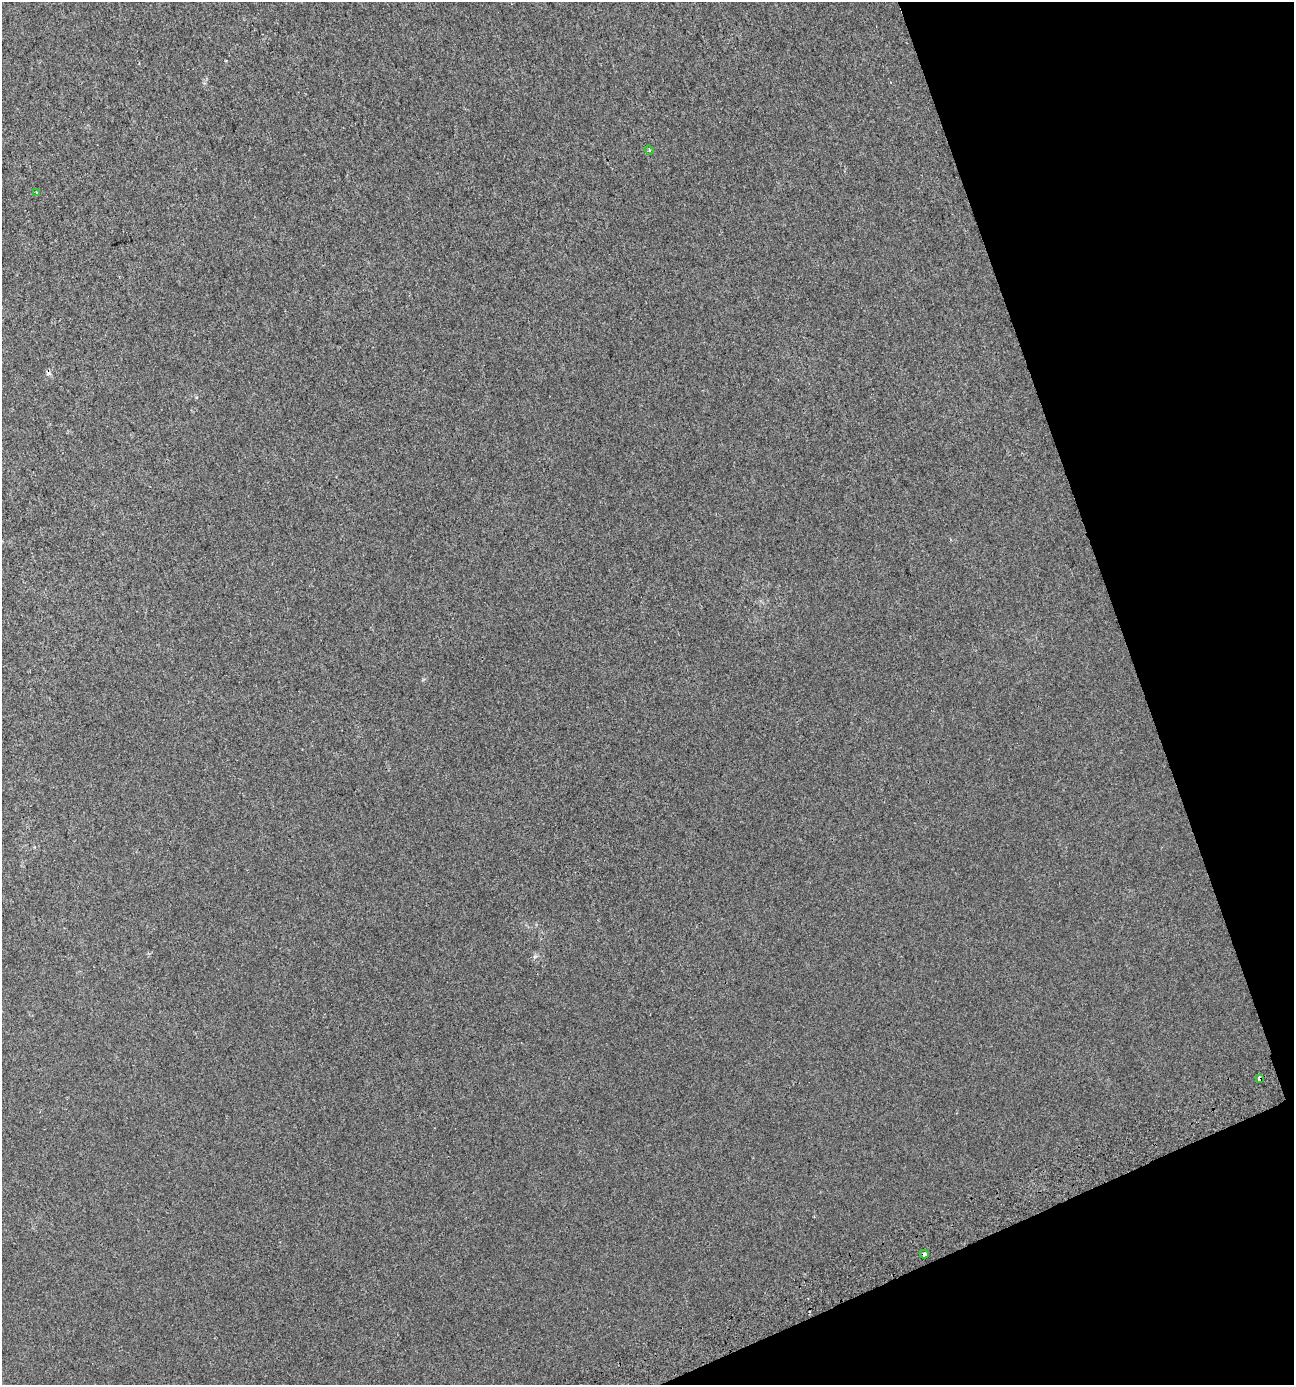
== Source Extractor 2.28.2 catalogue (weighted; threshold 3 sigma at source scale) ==
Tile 12 of 4 x 4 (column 4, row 3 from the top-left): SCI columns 3979-5270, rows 1436-2818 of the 5420 x 5628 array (HDU 1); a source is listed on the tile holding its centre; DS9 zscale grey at full resolution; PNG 1296 x 1387 px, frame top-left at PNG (2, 2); each listed source drawn as its Kron ellipse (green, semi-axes under 4 px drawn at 4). Shown black and unused: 17% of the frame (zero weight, under 2 of 3 exposures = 2% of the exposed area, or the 3 px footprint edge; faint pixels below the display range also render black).
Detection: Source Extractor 2.28.2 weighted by HDU 2 'WHT'; one run over the whole footprint, this tile lists its part. Background 0.00187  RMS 0.0055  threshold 0.0245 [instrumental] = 3 sigma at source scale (4.5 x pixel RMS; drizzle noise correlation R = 1.50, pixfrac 1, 0.0396/0.0396 arcsec/px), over >= 5 px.
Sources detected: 5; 1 cosmic-ray / hot-pixel residue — neither listed nor drawn; the other 4 listed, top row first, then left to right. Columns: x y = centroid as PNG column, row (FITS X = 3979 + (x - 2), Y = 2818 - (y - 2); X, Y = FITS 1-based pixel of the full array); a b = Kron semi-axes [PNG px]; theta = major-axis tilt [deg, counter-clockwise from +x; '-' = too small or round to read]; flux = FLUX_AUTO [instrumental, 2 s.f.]
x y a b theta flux
649 150 5 4 - 0.67
36 193 4 3 - 1.9
1259 1079 4 3 - 6.9
924 1254 4 4 - 3.2
Overlapping masked pixels (flux is a lower limit): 2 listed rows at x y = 1259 1079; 924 1254